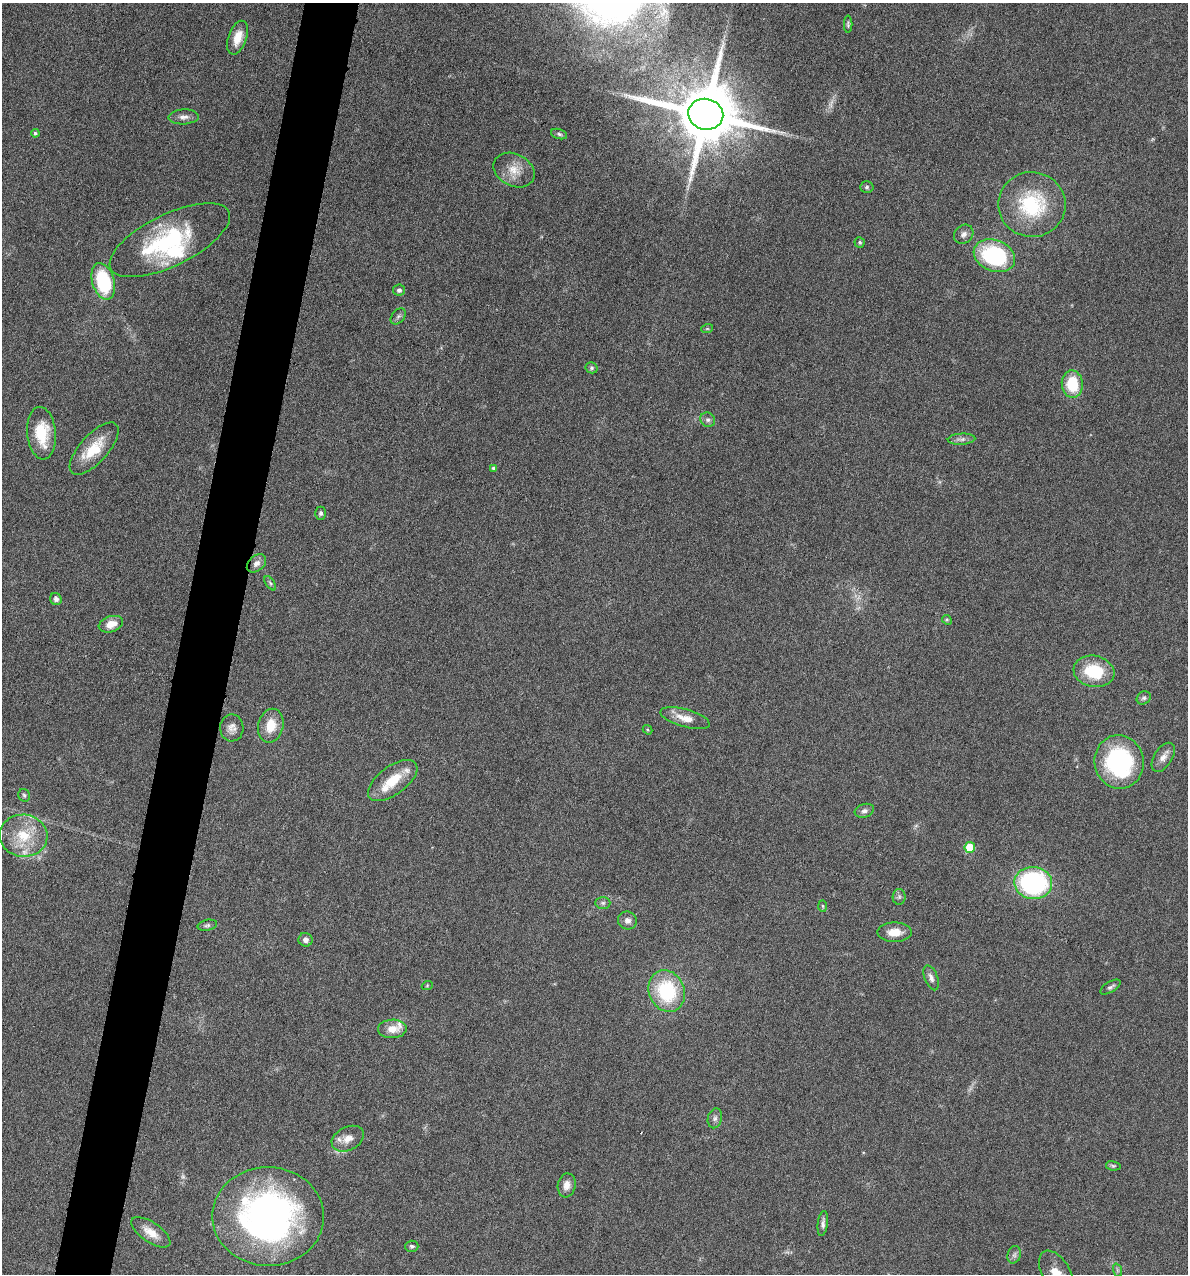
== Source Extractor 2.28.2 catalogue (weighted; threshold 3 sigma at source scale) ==
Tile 7 of 4 x 4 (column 3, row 2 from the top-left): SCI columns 2492-3677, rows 2543-3814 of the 5105 x 5085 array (HDU 1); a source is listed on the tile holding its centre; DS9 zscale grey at full resolution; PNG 1190 x 1276 px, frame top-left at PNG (2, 3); each listed source drawn as its Kron ellipse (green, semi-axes under 4 px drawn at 4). Shown black and unused: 5% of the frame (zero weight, under 4 of 8 exposures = <1% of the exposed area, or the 3 px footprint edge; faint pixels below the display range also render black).
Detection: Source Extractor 2.28.2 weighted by HDU 2 'WHT'; one run over the whole footprint, this tile lists its part. Background 0.189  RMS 0.0062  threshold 0.0253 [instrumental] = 3 sigma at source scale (4.09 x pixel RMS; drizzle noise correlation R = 1.36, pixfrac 0.8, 0.05/0.05 arcsec/px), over >= 5 px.
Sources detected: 73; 1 too faint to see at this stretch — neither listed nor drawn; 5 inside a brighter listed object's ellipse — not listed separately; the other 67 listed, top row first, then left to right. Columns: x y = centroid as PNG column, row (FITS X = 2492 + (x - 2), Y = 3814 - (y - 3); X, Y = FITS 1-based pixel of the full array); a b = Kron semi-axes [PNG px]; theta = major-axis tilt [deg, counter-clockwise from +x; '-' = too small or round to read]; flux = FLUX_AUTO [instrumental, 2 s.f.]
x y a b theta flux
848 24 8 4 -90 1
238 38 17 9 70 8.9
706 114 18 15 -11 5900
184 117 15 7 2 3.2
35 133 4 4 - 1.1
559 134 8 5 -17 1.3
514 170 21 16 -28 9.4
867 187 7 5 2 1.2
1032 204 33 32 - 44
964 234 10 8 44 2.8
170 240 65 26 26 67
860 242 5 5 - 1
994 256 21 15 -22 56
103 281 19 11 -73 39
399 290 6 5 - 1.5
398 316 9 6 49 1.6
707 329 6 4 18 0.65
592 368 6 5 - 1.1
1072 384 13 10 -86 20
708 420 8 7 - 1.7
42 433 26 14 -85 20
961 439 14 5 3 2.3
94 449 33 14 48 17
493 468 4 4 - 0.99
321 513 6 5 - 1.6
256 563 11 7 41 3.6
270 583 8 4 -55 1.1
56 599 6 5 - 2
947 620 5 4 - 0.76
111 624 12 8 17 6.6
1094 671 20 15 -9 25
1144 698 7 6 - 1.4
685 718 25 8 -16 7.8
271 726 17 12 77 11
232 728 13 11 -88 4.1
648 730 5 4 - 0.71
1163 757 16 9 58 4.5
1119 762 27 24 -81 74
393 780 29 14 37 15
24 795 6 5 - 1.1
864 811 10 6 18 2.1
23 836 24 21 -5 20
970 847 5 5 - 17
1033 883 19 16 -4 87
899 897 8 6 88 1.5
603 903 7 6 - 1.5
823 906 6 4 -88 0.76
627 921 9 9 - 3.2
207 925 10 5 11 1.5
894 932 17 9 0 7.8
306 940 7 7 - 2.4
931 978 13 6 -69 2.9
427 986 5 3 - 0.51
1110 987 11 5 31 1.6
667 991 21 17 -67 42
392 1029 14 9 1 7.3
715 1118 10 7 75 2
348 1139 17 11 27 6.6
1113 1166 7 4 -10 0.93
567 1185 12 9 80 4.5
268 1216 56 49 -1 220
823 1223 13 5 83 2.2
151 1232 22 10 -34 8.2
412 1246 6 5 - 1.2
1014 1255 9 6 74 1.8
1117 1270 7 4 -72 1.1
1057 1274 25 14 -60 13
Isophote crosses this tile's border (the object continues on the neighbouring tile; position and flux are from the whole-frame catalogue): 1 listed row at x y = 1057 1274